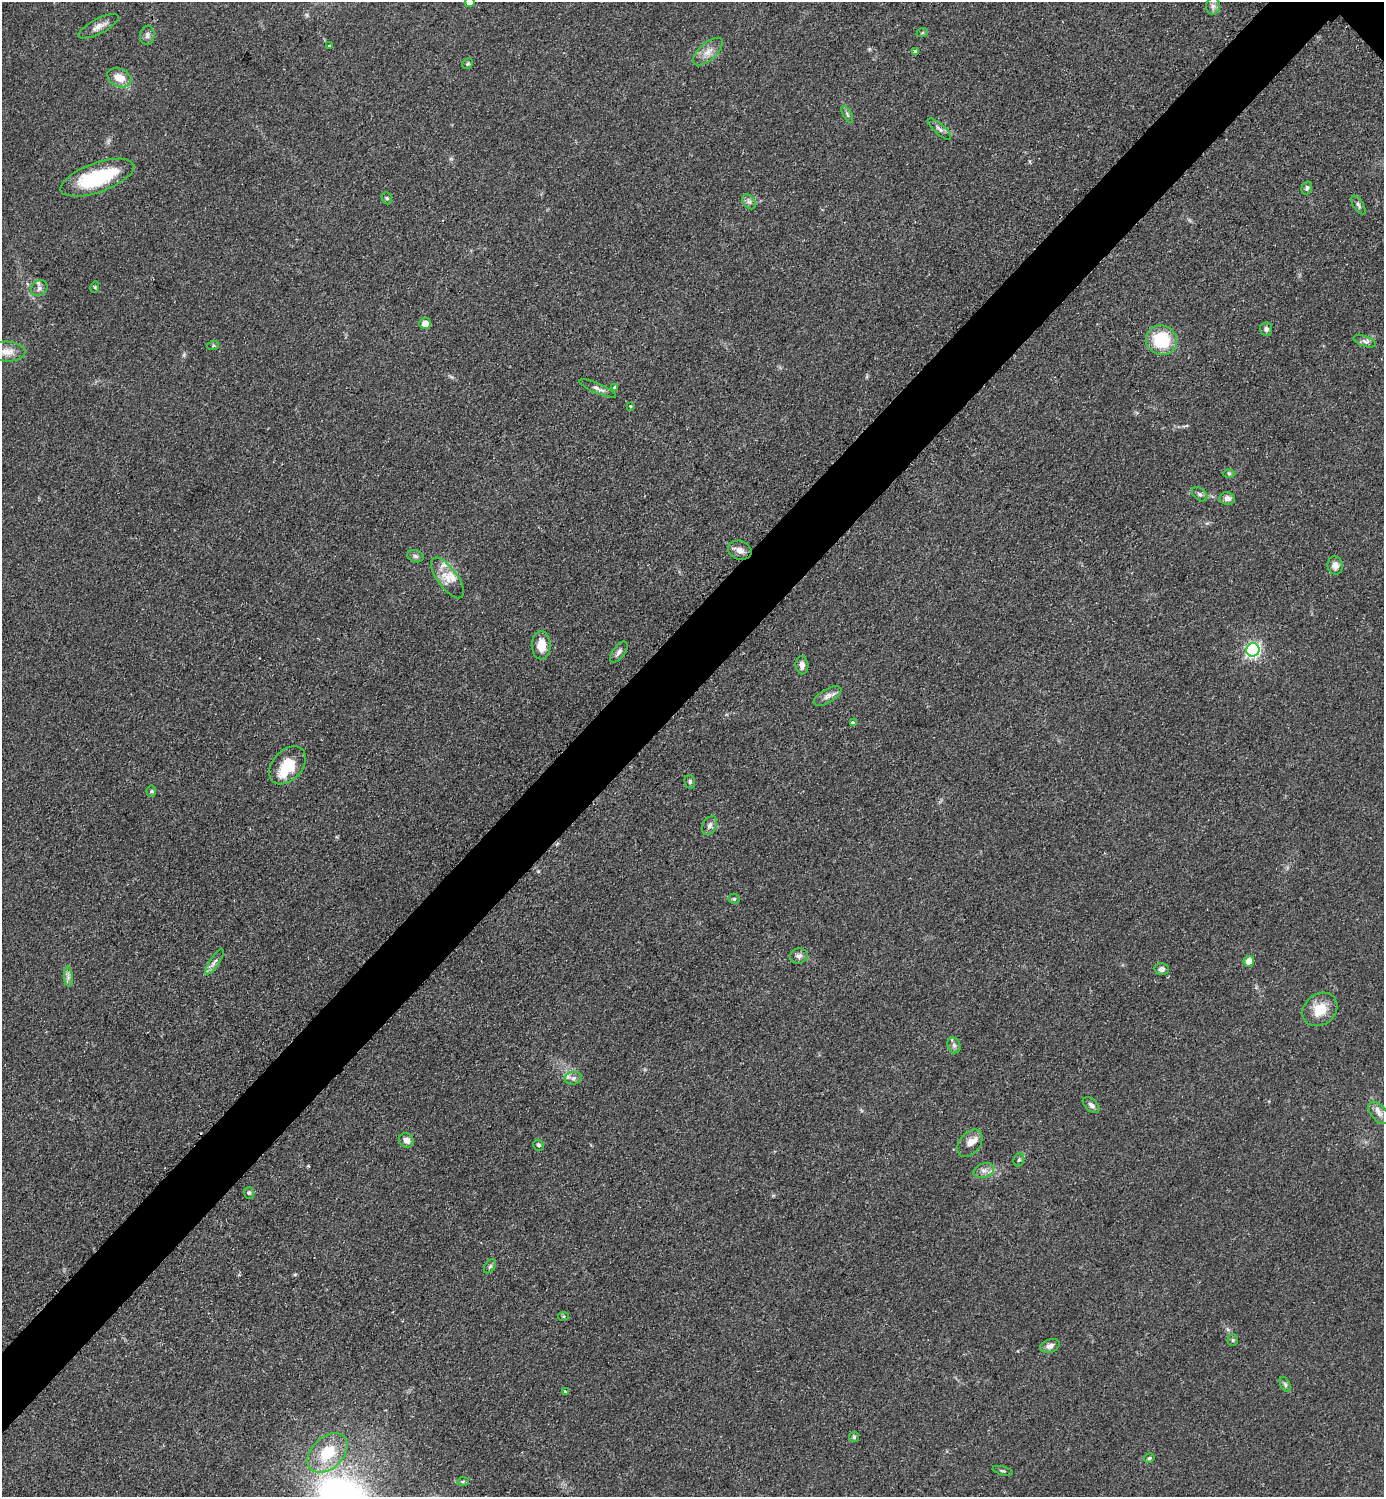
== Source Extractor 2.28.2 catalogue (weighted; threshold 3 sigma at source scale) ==
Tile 7 of 4 x 4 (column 3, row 2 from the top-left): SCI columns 3076-4457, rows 2999-4493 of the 6005 x 6005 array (HDU 1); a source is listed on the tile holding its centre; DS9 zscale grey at full resolution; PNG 1386 x 1499 px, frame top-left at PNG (2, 2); each listed source drawn as its Kron ellipse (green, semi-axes under 4 px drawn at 4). Shown black and unused: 5% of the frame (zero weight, under 2 of 3 exposures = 1% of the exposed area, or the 3 px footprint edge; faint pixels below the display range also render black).
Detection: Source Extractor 2.28.2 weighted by HDU 2 'WHT'; one run over the whole footprint, this tile lists its part. Background 0.0797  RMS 0.0079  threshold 0.0354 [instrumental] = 3 sigma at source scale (4.5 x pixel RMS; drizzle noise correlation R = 1.50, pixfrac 1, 0.05/0.05 arcsec/px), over >= 5 px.
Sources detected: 78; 1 cosmic-ray / hot-pixel residue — neither listed nor drawn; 4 inside a brighter listed object's ellipse — not listed separately; the other 73 listed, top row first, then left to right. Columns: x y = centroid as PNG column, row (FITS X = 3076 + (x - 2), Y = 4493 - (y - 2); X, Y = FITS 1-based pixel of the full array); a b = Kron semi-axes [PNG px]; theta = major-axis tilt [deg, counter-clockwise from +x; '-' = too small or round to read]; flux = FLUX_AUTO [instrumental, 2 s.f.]
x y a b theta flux
470 2 5 4 - 7.6
1213 6 8 7 - 3.1
99 26 22 7 28 6.3
922 33 6 3 18 0.91
147 35 10 7 83 2.8
329 46 3 3 - 1.8
708 52 18 8 41 7.2
915 52 4 3 - 3
468 64 6 4 45 1.2
119 78 12 9 -24 11
847 114 9 4 -61 1.6
939 129 15 5 -42 2.9
97 178 39 14 19 60
1307 188 7 5 72 2
387 198 6 5 - 1.3
749 202 8 5 -53 2.3
1358 205 10 5 -57 2
95 287 6 3 73 0.85
39 288 9 7 39 2.9
425 323 5 5 - 7.6
1266 329 6 6 - 2.5
1161 340 15 14 - 36
1365 341 12 5 -19 2.4
213 346 6 4 18 1.1
7 351 18 10 -2 8.7
598 388 20 5 -23 3.6
614 388 4 3 - 2.6
631 406 3 3 - 1.5
1229 473 6 4 -1 1.1
1200 494 9 5 -39 2.1
1227 498 8 6 -8 3.6
740 550 12 9 -20 5.3
415 556 8 6 -19 2.1
1335 565 9 7 -81 4.9
447 578 24 10 -54 11
541 645 14 9 90 12
1253 650 7 6 - 190
619 652 12 6 55 3.1
802 665 9 6 -85 3.7
827 696 15 7 31 4.4
853 723 4 3 - 3.5
288 765 22 15 48 23
690 782 7 5 -78 1.5
151 791 5 5 - 1.2
710 825 10 6 60 3.2
734 899 5 5 - 1.1
799 956 9 7 21 3.1
1249 961 5 5 - 8.6
214 962 15 5 56 3.3
1162 969 7 6 - 3.2
68 977 10 4 -85 2.5
1320 1009 19 15 40 16
954 1045 8 6 -68 2.3
573 1078 8 6 10 2.9
1091 1105 10 6 -41 2.9
1379 1113 13 7 -51 4.6
406 1140 7 6 - 4.6
970 1143 15 10 53 6.5
538 1145 6 5 - 1.8
1019 1160 7 5 68 1.3
984 1171 10 7 20 4.2
249 1193 6 5 - 1.5
490 1266 8 5 54 1.6
563 1316 5 3 - 0.87
1233 1340 5 5 - 1.1
1050 1346 10 6 18 3.6
1285 1384 8 4 -63 1.5
565 1392 3 3 - 1.6
854 1437 5 5 - 1.2
327 1453 23 15 44 28
1149 1458 5 4 - 1.4
1003 1471 10 3 -15 1.3
463 1481 6 4 2 1.3
Isophote crosses this tile's border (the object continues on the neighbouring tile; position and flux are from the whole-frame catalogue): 1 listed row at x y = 470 2